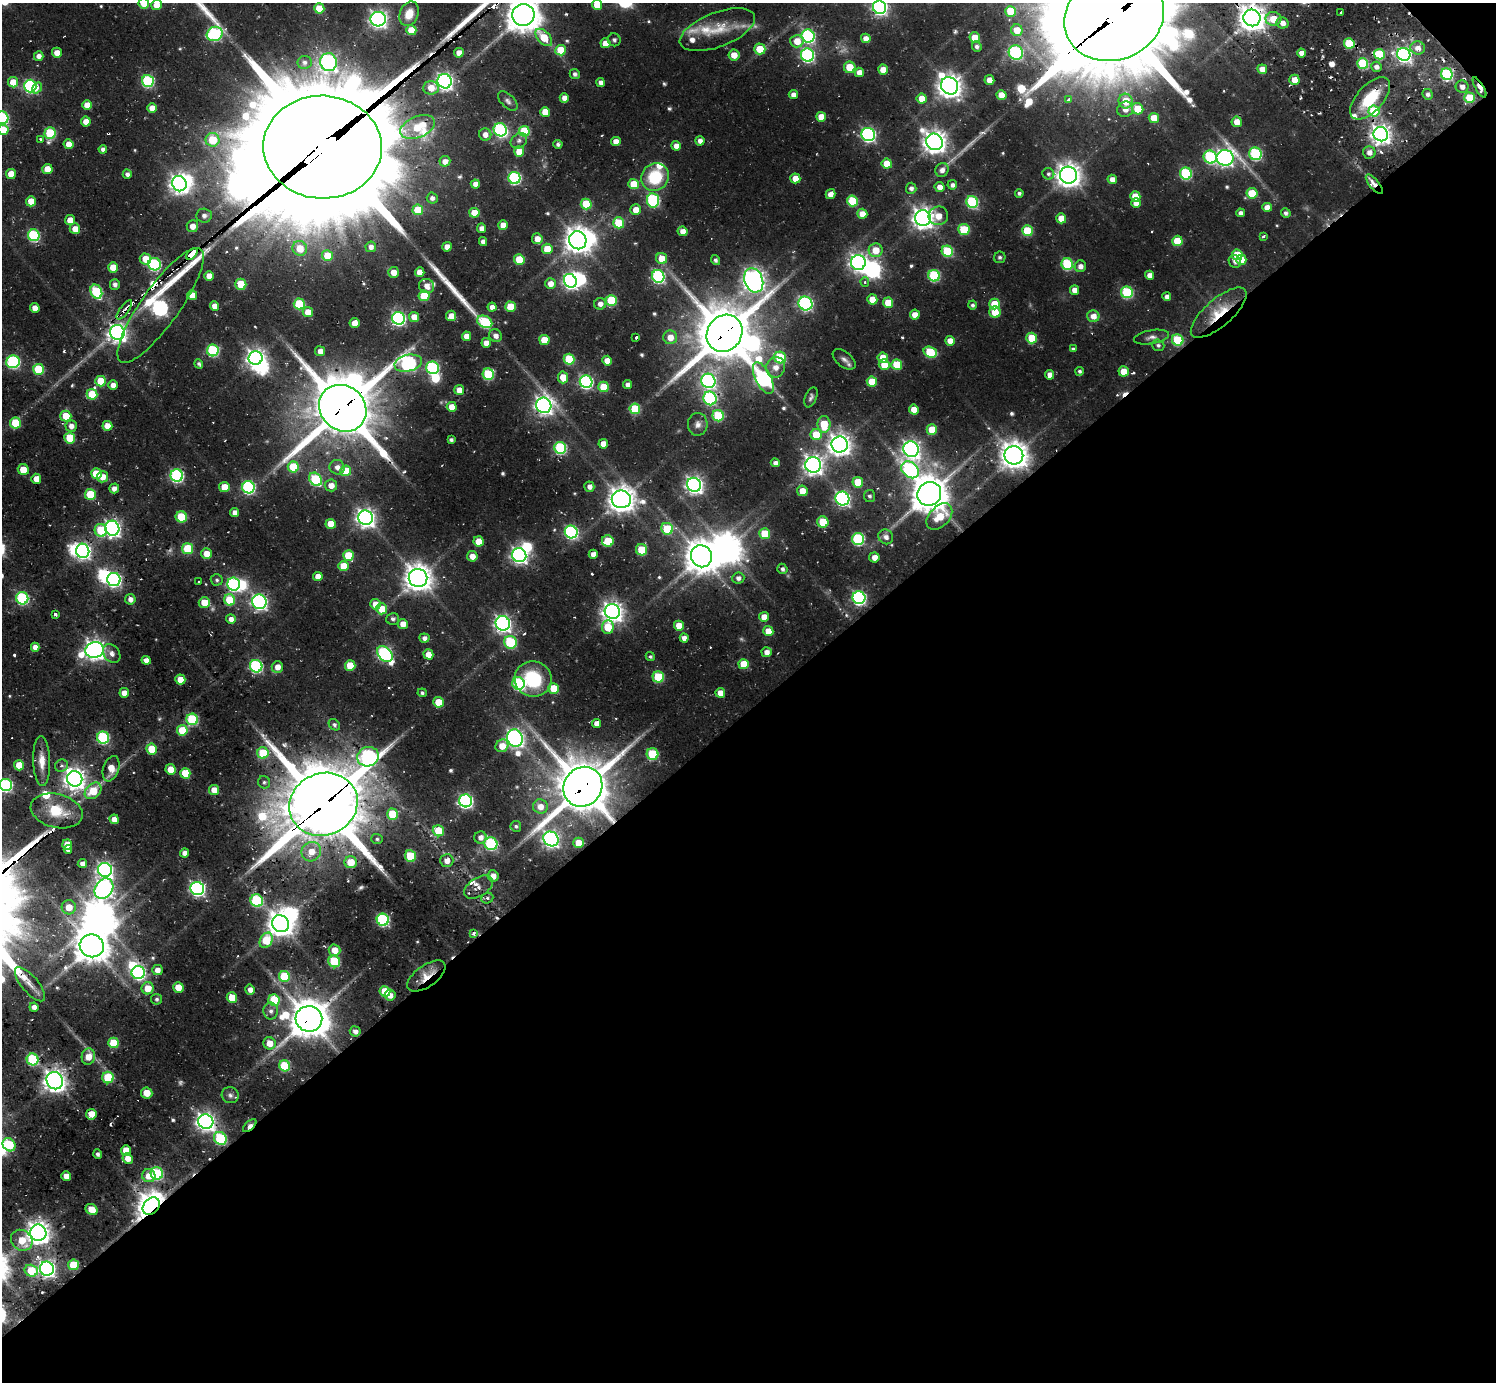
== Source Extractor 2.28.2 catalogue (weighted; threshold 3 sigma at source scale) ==
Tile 12 of 4 x 4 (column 4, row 3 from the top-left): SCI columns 4580-6073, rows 1886-3265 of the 6304 x 6320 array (HDU 1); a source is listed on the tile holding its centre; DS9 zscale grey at full resolution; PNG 1498 x 1384 px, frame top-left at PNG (2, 3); each listed source drawn as its Kron ellipse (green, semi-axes under 4 px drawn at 4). Shown black and unused: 49% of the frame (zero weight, under 2 of 3 exposures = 12% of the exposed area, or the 3 px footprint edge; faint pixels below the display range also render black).
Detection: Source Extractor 2.28.2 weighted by HDU 2 'WHT'; one run over the whole footprint, this tile lists its part. Background 0.0796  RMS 0.01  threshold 0.045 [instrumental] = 3 sigma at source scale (4.5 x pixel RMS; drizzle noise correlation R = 1.50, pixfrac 1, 0.05/0.05 arcsec/px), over >= 5 px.
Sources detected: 601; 4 too faint to see at this stretch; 22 inside a brighter object's white glare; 9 cosmic-ray / hot-pixel residue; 4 long thin detections or spike segments (spike, bleed or trail) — neither listed nor drawn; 12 inside a brighter listed object's ellipse — not listed separately; of the other 550, all 500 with FLUX_AUTO >= 1.91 (the completeness limit of this list) listed and drawn (50 fainter detections not listed), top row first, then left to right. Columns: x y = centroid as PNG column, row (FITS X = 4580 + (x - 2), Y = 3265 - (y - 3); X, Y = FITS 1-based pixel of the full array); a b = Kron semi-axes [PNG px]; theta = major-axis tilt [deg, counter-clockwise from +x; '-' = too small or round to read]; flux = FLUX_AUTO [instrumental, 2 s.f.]
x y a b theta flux
144 3 5 5 - 19
156 5 5 5 - 12
597 5 5 5 - 18
879 7 7 6 - 230
319 8 5 5 - 23
1011 11 5 5 - 27
1341 12 3 3 - 2.9
409 14 13 9 68 16
523 15 11 11 - 1800
1114 16 51 43 25 19000
1252 18 8 8 - 1200
378 19 7 7 - 360
1273 19 8 7 - 18
1282 23 6 5 - 6.8
411 30 5 5 - 18
717 30 40 17 21 32
1017 30 6 5 - 16
215 34 8 7 - 130
808 36 6 6 - 160
544 37 10 6 -48 24
866 38 5 4 - 7.7
975 38 5 5 - 20
614 40 6 6 - 2.3
797 41 6 6 - 15
605 43 5 5 - 11
1349 43 5 5 - 43
977 46 5 5 - 3.1
1418 48 7 6 - 7.7
760 49 5 5 - 21
561 50 5 5 - 25
57 53 5 5 - 8.8
459 53 5 4 - 11
1016 53 7 7 - 130
1302 53 4 4 - 7.1
1379 54 5 5 - 47
1404 54 7 6 - 250
734 55 5 5 - 11
807 55 7 6 - 170
39 56 5 4 - 5.9
305 62 7 6 - 3.6
328 62 9 8 - 250
1363 63 5 5 - 69
850 67 6 5 - 20
1376 67 5 5 - 4.5
1262 69 5 5 - 9.7
883 70 5 5 - 11
859 72 5 4 - 7.8
575 74 5 5 - 3
1447 74 6 5 - 97
989 80 5 5 - 11
1294 80 5 5 - 12
148 81 6 6 - 100
445 81 7 7 - 350
13 82 5 5 - 17
601 83 4 4 - 5
30 86 6 6 - 170
949 86 9 8 - 940
1462 87 6 6 - 5.2
1479 87 11 4 -60 11
37 88 6 4 53 7.5
431 88 8 6 4 14
1428 94 5 5 - 2.9
793 95 4 4 - 6.1
1001 95 5 5 - 14
564 98 5 4 - 6.9
922 98 5 5 - 17
1370 98 26 13 48 40
1470 98 5 5 - 35
1069 99 4 3 - 7.3
508 101 12 6 -44 3.7
1126 101 7 7 - 21
87 105 5 5 - 12
152 108 5 5 - 10
1125 109 8 7 - 8
1138 109 6 5 - 26
1374 111 5 5 - 47
545 112 5 5 - 17
821 117 5 5 - 12
2 118 6 6 - 110
1154 118 5 5 - 18
86 121 5 5 - 9
1237 122 5 5 - 11
418 127 18 10 22 28
3 130 5 5 - 21
500 130 7 6 - 150
524 131 5 5 - 50
50 133 6 5 - 61
485 134 6 6 - 6.5
1381 134 7 7 - 570
868 135 7 6 - 200
40 139 3 3 - 2.5
213 140 7 7 - 34
519 141 9 7 35 3.7
700 141 5 4 - 5.5
616 142 5 4 - 9.4
934 142 9 8 - 830
69 144 5 4 - 9.4
558 144 4 4 - 2.7
676 146 5 5 - 7.2
323 147 59 51 -3 45000
103 149 4 4 - 3.9
519 152 5 5 - 17
1369 152 6 6 - 6.4
1255 154 6 6 - 98
1210 157 7 6 - 100
1225 158 8 8 - 350
445 161 5 5 - 6.5
887 164 5 5 - 20
47 169 5 5 - 15
942 170 7 6 - 5.5
1186 173 6 6 - 87
11 174 5 5 - 12
127 174 4 4 - 4.3
1048 174 6 5 - 2.5
1068 175 8 8 - 880
655 177 14 13 - 46
514 178 6 6 - 130
795 178 5 5 - 13
1112 179 5 4 - 7.3
179 184 8 7 - 510
475 184 4 4 - 6.4
633 184 5 5 - 21
1374 184 12 4 -51 6.6
952 185 5 4 - 3.6
940 187 5 5 - 7.3
911 188 5 5 - 4.1
1019 193 4 4 - 2.2
1252 193 5 5 - 27
830 194 5 4 - 6.8
1135 196 5 5 - 18
432 198 5 5 - 3.3
653 200 7 6 - 130
31 201 5 5 - 14
853 201 5 5 - 49
972 202 6 5 - 99
1136 203 5 5 - 9.1
586 204 5 5 - 39
1267 207 5 4 - 8
418 210 5 5 - 30
636 210 5 5 - 11
474 213 5 5 - 18
1240 213 4 4 - 3.8
1286 213 5 4 - 3
862 214 5 5 - 10
204 216 7 7 - 4.4
938 216 9 9 - 11
923 218 8 7 - 720
1061 218 5 5 - 14
70 220 5 5 - 11
619 223 5 5 - 32
503 225 5 5 - 8.6
192 226 6 6 - 8.3
481 228 5 4 - 5.6
75 229 5 5 - 9.9
964 230 6 5 - 39
683 231 5 5 - 8.8
1027 231 5 5 - 38
34 235 6 5 - 91
1263 236 4 3 - 2
537 239 5 5 - 10
578 240 9 8 - 1100
483 241 4 4 - 4.4
1177 241 5 5 - 31
371 247 5 5 - 5
447 247 5 4 - 8.5
300 248 7 7 - 17
547 249 5 5 - 18
876 250 7 7 - 17
947 251 6 5 - 56
192 254 7 4 45 1200
327 255 5 5 - 20
1237 255 5 5 - 31
1000 257 6 5 - 1.9
662 258 6 5 - 17
145 259 6 5 - 15
519 259 5 5 - 27
715 260 5 4 - 2.2
1241 260 5 5 - 16
1235 261 7 6 - 3.5
858 262 7 7 - 410
154 264 6 6 - 110
1067 264 6 5 - 77
1080 266 6 6 - 5.5
113 268 5 5 - 21
393 272 5 5 - 8.7
420 272 5 4 - 10
1150 275 4 4 - 6.3
209 276 5 5 - 9.8
658 276 6 6 - 150
934 276 6 5 - 83
754 280 12 9 -69 790
570 281 7 6 - 260
865 282 5 4 - 2.4
115 284 5 5 - 3.4
241 284 5 5 - 27
550 284 5 5 - 8.6
427 286 7 7 - 8.4
1075 290 5 4 - 7.3
96 292 7 5 -64 76
1127 292 6 5 - 82
192 295 5 5 - 16
424 296 5 5 - 36
1167 297 4 4 - 5.4
872 299 5 5 - 18
611 301 5 5 - 50
805 303 7 6 - 170
888 303 5 5 - 19
299 304 5 5 - 52
600 304 6 6 - 5.7
994 304 5 5 - 26
161 305 69 19 55 460
972 305 4 4 - 2.4
214 306 5 4 - 8
492 307 4 4 - 5.6
510 307 5 5 - 26
35 308 5 4 - 8.6
124 310 11 4 53 5
308 312 5 5 - 14
995 312 5 5 - 18
1219 313 35 13 41 35
915 315 5 5 - 9
451 316 5 5 - 8.5
1093 316 6 6 - 9.2
414 317 5 5 - 11
398 318 6 6 - 190
485 322 8 6 -27 71
355 323 5 5 - 13
117 332 7 7 - 480
725 333 19 17 54 4300
466 336 5 4 - 10
496 336 7 6 - 5.6
636 337 3 3 - 3.5
670 337 7 7 - 11
1151 337 17 6 10 5.3
1032 338 5 5 - 32
544 340 5 5 - 20
1178 340 6 5 - 54
950 341 5 5 - 11
486 343 5 4 - 8.9
1158 345 6 5 - 2.3
1073 349 4 4 - 2.1
213 350 6 6 - 92
320 351 5 5 - 6.8
930 352 7 5 -19 49
780 357 6 6 - 50
256 358 7 7 - 510
883 358 5 5 - 15
569 359 5 5 - 42
844 359 13 7 -38 4.7
607 361 5 5 - 10
13 362 7 6 - 140
408 363 14 8 12 240
199 364 5 4 - 2.1
884 365 5 5 - 16
897 365 5 5 - 34
776 367 10 9 - 9.1
433 368 6 6 - 120
38 369 5 5 - 46
1080 371 4 4 - 2.3
1124 371 5 5 - 14
488 374 5 5 - 69
1050 375 5 4 - 5.8
563 377 6 5 - 17
763 378 17 7 -63 230
101 381 5 5 - 30
708 381 7 7 - 210
586 382 6 6 - 170
872 382 5 5 - 23
113 385 5 5 - 5.9
627 385 4 4 - 4.6
603 387 5 5 - 26
459 390 5 5 - 10
92 394 5 5 - 32
811 397 10 5 68 2.9
710 398 7 6 - 130
544 405 8 7 - 450
452 407 5 5 - 12
343 408 25 22 -42 5700
635 409 5 5 - 46
914 410 5 5 - 14
66 416 5 5 - 23
718 416 6 5 - 49
15 423 5 5 - 31
698 424 11 10 - 5.9
824 424 8 6 -87 26
71 426 6 5 - 6.6
107 426 5 5 - 11
932 430 5 5 - 22
816 435 5 5 - 32
70 438 5 5 - 31
451 440 4 3 - 2.2
603 444 5 5 - 9.3
840 444 8 8 - 760
560 448 6 6 - 100
911 449 8 7 - 440
1014 455 9 9 - 1200
775 463 4 4 - 5.2
813 465 8 8 - 540
293 467 5 5 - 37
337 467 8 7 - 6.3
23 470 5 5 - 14
910 470 10 7 -43 160
346 471 5 5 - 29
96 474 5 5 - 25
177 475 6 6 - 150
102 477 6 5 - 10
36 479 5 5 - 8.6
315 479 7 5 -49 69
858 482 5 5 - 25
331 485 6 6 - 9.2
694 485 7 7 - 430
224 487 5 5 - 15
248 487 6 6 - 140
589 487 5 5 - 4.9
114 488 5 5 - 5.3
802 491 5 5 - 13
90 494 5 5 - 37
929 494 12 11 - 2100
869 496 6 5 - 2.6
621 499 9 9 - 1100
842 499 7 6 - 230
235 512 4 4 - 6.5
181 517 6 5 - 36
939 517 15 10 47 31
366 518 7 7 - 510
823 522 6 5 - 27
331 524 5 5 - 16
112 528 7 7 - 300
667 529 6 6 - 37
101 530 6 6 - 39
571 532 6 6 - 170
765 534 5 5 - 28
886 537 8 7 - 5.5
858 539 6 6 - 100
479 541 5 5 - 20
608 541 6 5 - 25
188 549 5 5 - 42
642 550 6 5 - 30
83 551 7 6 - 300
206 554 5 5 - 12
593 554 4 4 - 6.4
348 555 5 5 - 30
519 555 7 6 - 330
472 556 5 5 - 8.4
701 556 11 10 - 1700
874 557 5 5 - 8
343 566 5 5 - 19
782 569 5 5 - 2.9
318 576 5 4 - 9.8
418 578 9 9 - 1200
738 578 6 5 - 4.3
114 580 7 6 - 200
217 580 6 5 - 2.2
199 581 3 3 - 2.4
234 584 6 6 - 140
22 598 6 6 - 110
859 598 6 6 - 180
130 599 5 5 - 5.2
230 600 5 5 - 35
204 602 5 5 - 16
259 602 7 7 - 270
375 604 5 5 - 12
382 609 5 5 - 19
612 611 8 7 - 640
55 614 4 3 - 4.4
764 617 5 5 - 11
231 619 5 5 - 5.6
393 619 6 6 - 2.9
503 623 7 7 - 360
403 624 5 5 - 9.2
679 626 5 5 - 17
608 627 7 6 - 26
768 631 5 5 - 16
424 638 5 4 - 4.4
684 638 4 4 - 5.6
510 642 6 6 - 64
35 647 4 4 - 7.4
95 650 9 8 - 570
767 652 5 5 - 6.2
112 654 10 7 -52 5.4
385 654 9 6 -49 190
428 654 5 5 - 12
650 657 5 4 - 1.9
146 660 4 4 - 6.5
744 664 5 5 - 24
256 666 6 6 - 130
350 666 5 5 - 28
277 667 6 5 - 8.4
658 677 5 5 - 49
533 679 18 17 - 59
180 680 5 5 - 14
519 684 6 6 - 110
553 688 5 5 - 23
124 693 5 5 - 7.7
422 693 4 4 - 2
720 693 5 4 - 9.5
438 702 5 5 - 23
192 719 6 5 - 76
596 723 4 4 - 6.9
334 725 6 5 - 2.2
182 730 5 5 - 28
103 738 6 6 - 100
515 738 9 7 -72 420
502 746 7 6 - 13
152 749 5 5 - 27
263 753 6 5 - 37
653 754 6 6 - 49
368 757 11 9 22 190
42 761 25 8 -88 13
19 765 5 5 - 21
61 766 7 6 - 3
111 769 13 8 72 14
171 769 5 5 - 15
185 773 5 5 - 28
75 779 8 7 - 680
264 782 6 6 - 2.2
6 785 6 6 - 130
583 787 20 19 - 4300
214 790 5 5 - 9.7
93 791 9 7 43 27
466 801 6 6 - 210
323 804 35 31 23 8300
540 806 7 7 - 9.8
57 811 26 17 -14 30
392 814 5 5 - 35
114 819 5 4 - 7.4
516 826 5 5 - 1.9
438 831 6 5 - 30
480 837 6 6 - 5.8
377 839 6 5 - 1.9
551 839 8 7 - 340
578 843 5 5 - 13
67 844 5 5 - 14
491 844 6 6 - 100
68 849 4 4 - 4.4
311 852 10 9 - 15
184 853 4 4 - 5.8
410 856 6 5 - 40
447 861 6 6 - 7.7
351 862 6 6 - 19
82 864 4 4 - 5.4
105 870 7 7 - 330
493 876 6 5 - 8.2
478 887 16 9 33 6.9
104 888 11 8 54 330
197 889 7 6 - 250
487 898 6 5 - 2.3
257 901 6 6 - 78
69 907 7 7 - 14
383 920 6 6 - 120
280 924 9 8 - 1100
473 933 4 4 - 4
266 940 8 6 62 33
92 946 12 11 - 1800
334 950 6 5 - 12
334 961 6 5 - 50
157 970 5 5 - 6.7
138 973 6 6 - 170
284 976 5 5 - 44
426 976 22 10 35 17
30 984 21 8 -50 9.7
178 987 5 5 - 13
148 988 6 6 - 16
250 990 5 4 - 5.2
385 991 5 5 - 30
390 995 5 5 - 6.9
232 998 5 5 - 21
157 999 5 5 - 1.9
274 1000 6 5 - 41
34 1007 4 4 - 4.6
271 1011 8 7 - 4
309 1019 13 12 - 2200
355 1031 5 5 - 4.8
114 1043 5 5 - 33
269 1043 6 6 - 12
88 1057 8 6 80 13
33 1059 6 5 - 85
285 1066 5 5 - 55
108 1077 6 5 - 40
55 1081 9 8 - 760
147 1093 6 5 - 13
230 1095 8 8 - 4
91 1114 5 5 - 18
206 1122 8 7 - 490
250 1126 8 4 42 14
220 1138 7 6 - 69
9 1145 7 6 - 36
126 1150 5 5 - 18
98 1154 4 4 - 2.1
128 1158 5 5 - 9.5
157 1173 6 6 - 88
66 1176 5 5 - 7
149 1176 7 6 - 13
151 1206 9 7 48 1200
92 1209 6 5 - 17
38 1233 8 8 - 800
22 1240 11 9 -39 21
73 1265 5 5 - 37
47 1269 7 7 - 390
31 1271 7 6 - 34
Overlapping masked pixels (flux is a lower limit): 21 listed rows (the first 20) at x y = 1114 16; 1252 18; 445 81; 1479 87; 323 147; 1374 184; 192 254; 161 305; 124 310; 1219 313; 725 333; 544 405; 343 408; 859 598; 583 787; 323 804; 257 901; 426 976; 309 1019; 250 1126
Isophote crosses this tile's border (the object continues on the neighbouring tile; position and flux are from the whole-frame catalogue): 10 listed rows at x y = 144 3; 156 5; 597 5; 879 7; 523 15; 1114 16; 1252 18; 2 118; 3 130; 6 785